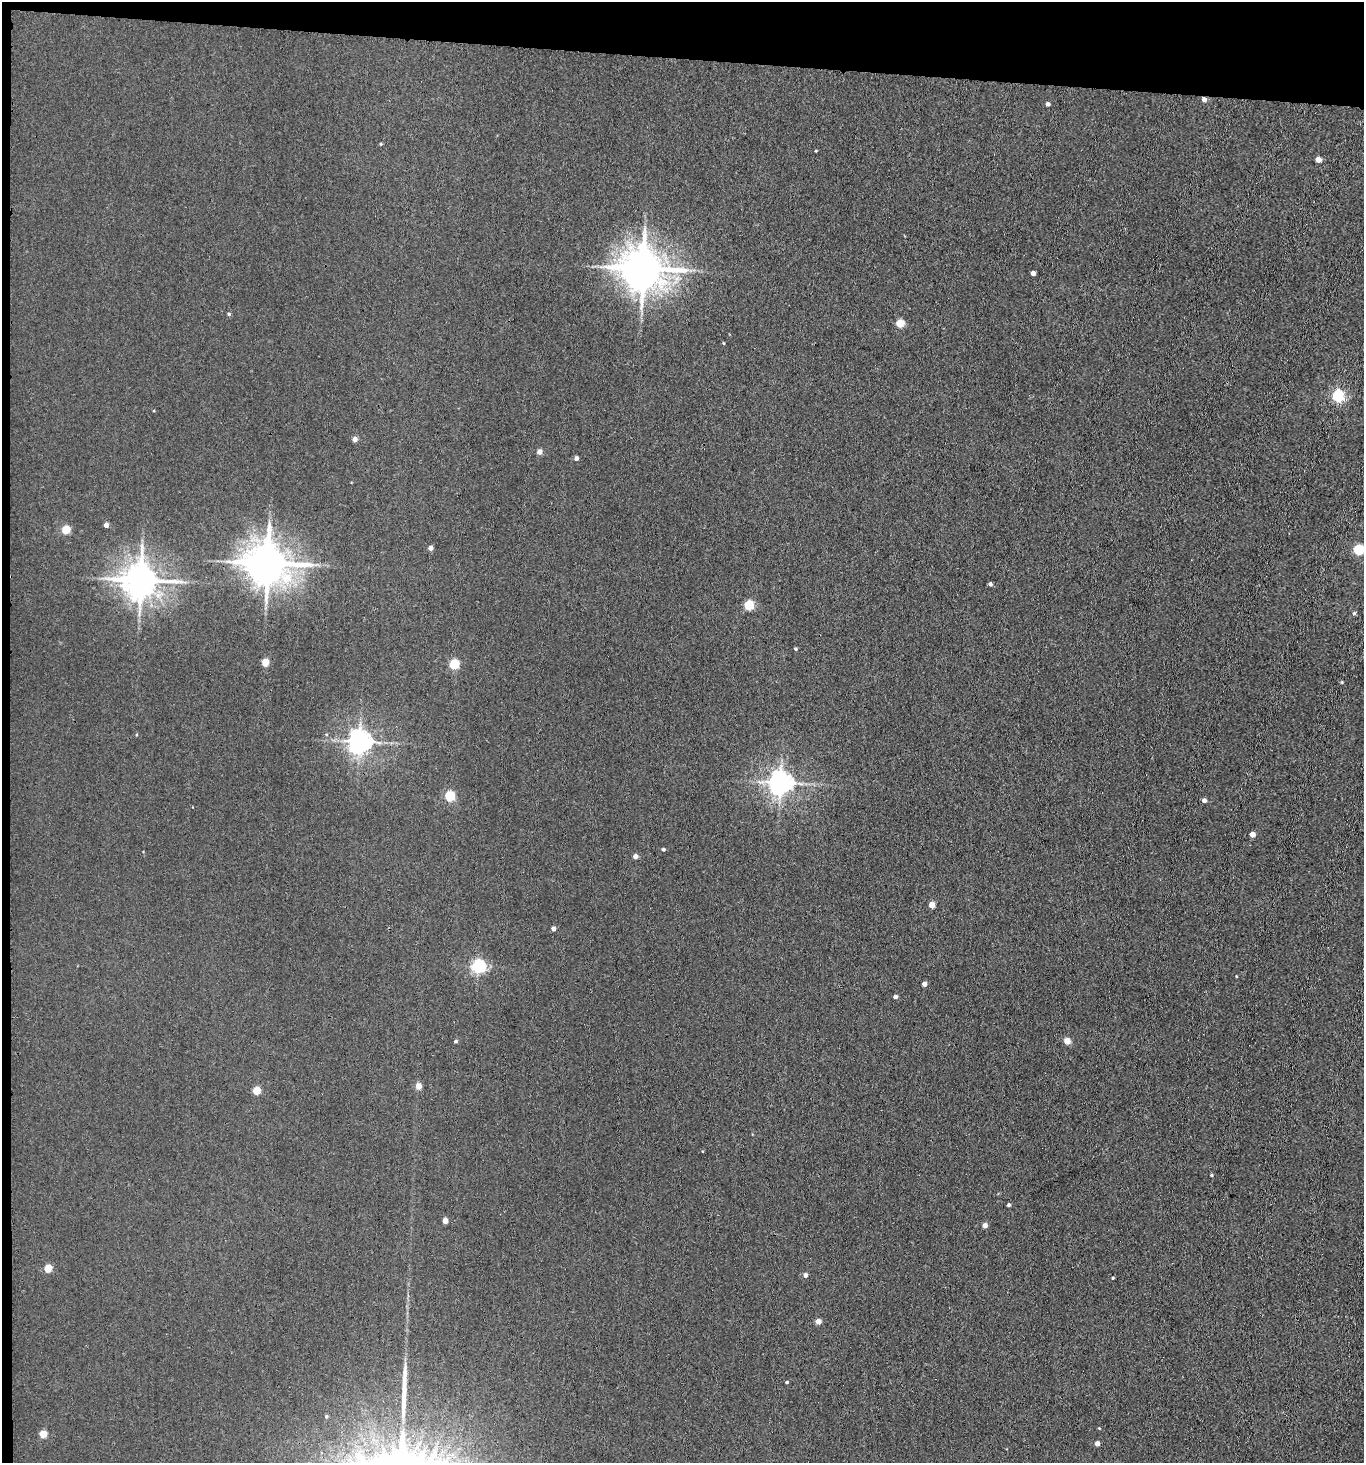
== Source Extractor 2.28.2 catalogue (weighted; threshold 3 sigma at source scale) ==
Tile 1 of 3 x 3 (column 1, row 1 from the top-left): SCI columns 225-1586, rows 2927-4387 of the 4473 x 4392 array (HDU 1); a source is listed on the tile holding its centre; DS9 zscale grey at full resolution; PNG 1366 x 1465 px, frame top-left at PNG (2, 2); no overlay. Shown black and unused: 5% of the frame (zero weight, under 3 of 4 exposures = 5% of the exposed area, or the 3 px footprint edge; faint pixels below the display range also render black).
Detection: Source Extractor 2.28.2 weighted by HDU 2 'WHT'; one run over the whole footprint, this tile lists its part. Background 0.042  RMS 0.0062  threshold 0.0278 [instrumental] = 3 sigma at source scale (4.5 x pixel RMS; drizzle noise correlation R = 1.50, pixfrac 1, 0.05/0.05 arcsec/px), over >= 5 px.
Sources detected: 55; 1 long thin detection or spike segment (spike, bleed or trail) — not listed; the other 54 listed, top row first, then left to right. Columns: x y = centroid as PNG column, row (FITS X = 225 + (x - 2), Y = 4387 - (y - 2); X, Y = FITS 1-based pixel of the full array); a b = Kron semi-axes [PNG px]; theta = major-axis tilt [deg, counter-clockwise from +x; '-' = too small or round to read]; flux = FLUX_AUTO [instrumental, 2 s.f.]
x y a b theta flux
1204 99 5 5 - 2.9
1048 104 4 4 - 1.9
381 144 4 3 - 0.67
1318 159 4 4 - 5.6
643 268 12 11 - 2000
1033 273 4 4 - 3.2
229 314 4 4 - 0.91
900 323 5 4 - 20
723 343 4 3 - 0.47
1338 396 5 5 - 80
355 439 4 4 - 4.6
540 452 4 4 - 4
576 458 4 4 - 2
106 525 4 4 - 2.6
66 530 5 5 - 22
430 548 4 4 - 3.8
1358 550 5 5 - 46
268 563 12 11 - 2000
141 580 10 9 - 1300
990 584 4 4 - 1.4
749 605 5 5 - 35
1354 613 5 4 - 1
795 649 4 4 - 0.79
265 662 5 4 - 14
454 664 5 5 - 37
1342 682 4 3 - 0.66
359 742 7 7 - 520
780 783 7 7 - 540
449 796 5 5 - 40
1204 800 4 4 - 2.5
1252 834 4 4 - 5.2
663 849 4 4 - 1
635 856 4 4 - 2.9
932 905 4 4 - 7
553 928 4 4 - 2.8
478 966 5 5 - 130
924 984 4 4 - 3.1
895 997 4 4 - 2.2
455 1041 4 4 - 1
1067 1041 4 4 - 9.8
418 1086 4 4 - 10
256 1091 5 4 - 18
1211 1175 4 3 - 0.8
1008 1205 3 3 - 1.2
445 1221 4 4 - 6
985 1225 5 4 - 3.3
48 1269 5 4 - 18
805 1275 5 4 - 2.1
1113 1278 3 3 - 0.64
818 1321 5 4 - 4.5
787 1382 4 3 - 0.75
326 1417 4 4 - 0.82
43 1434 4 4 - 16
1097 1443 4 4 - 4.5
Overlapping masked pixels (flux is a lower limit): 1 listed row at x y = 1204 99